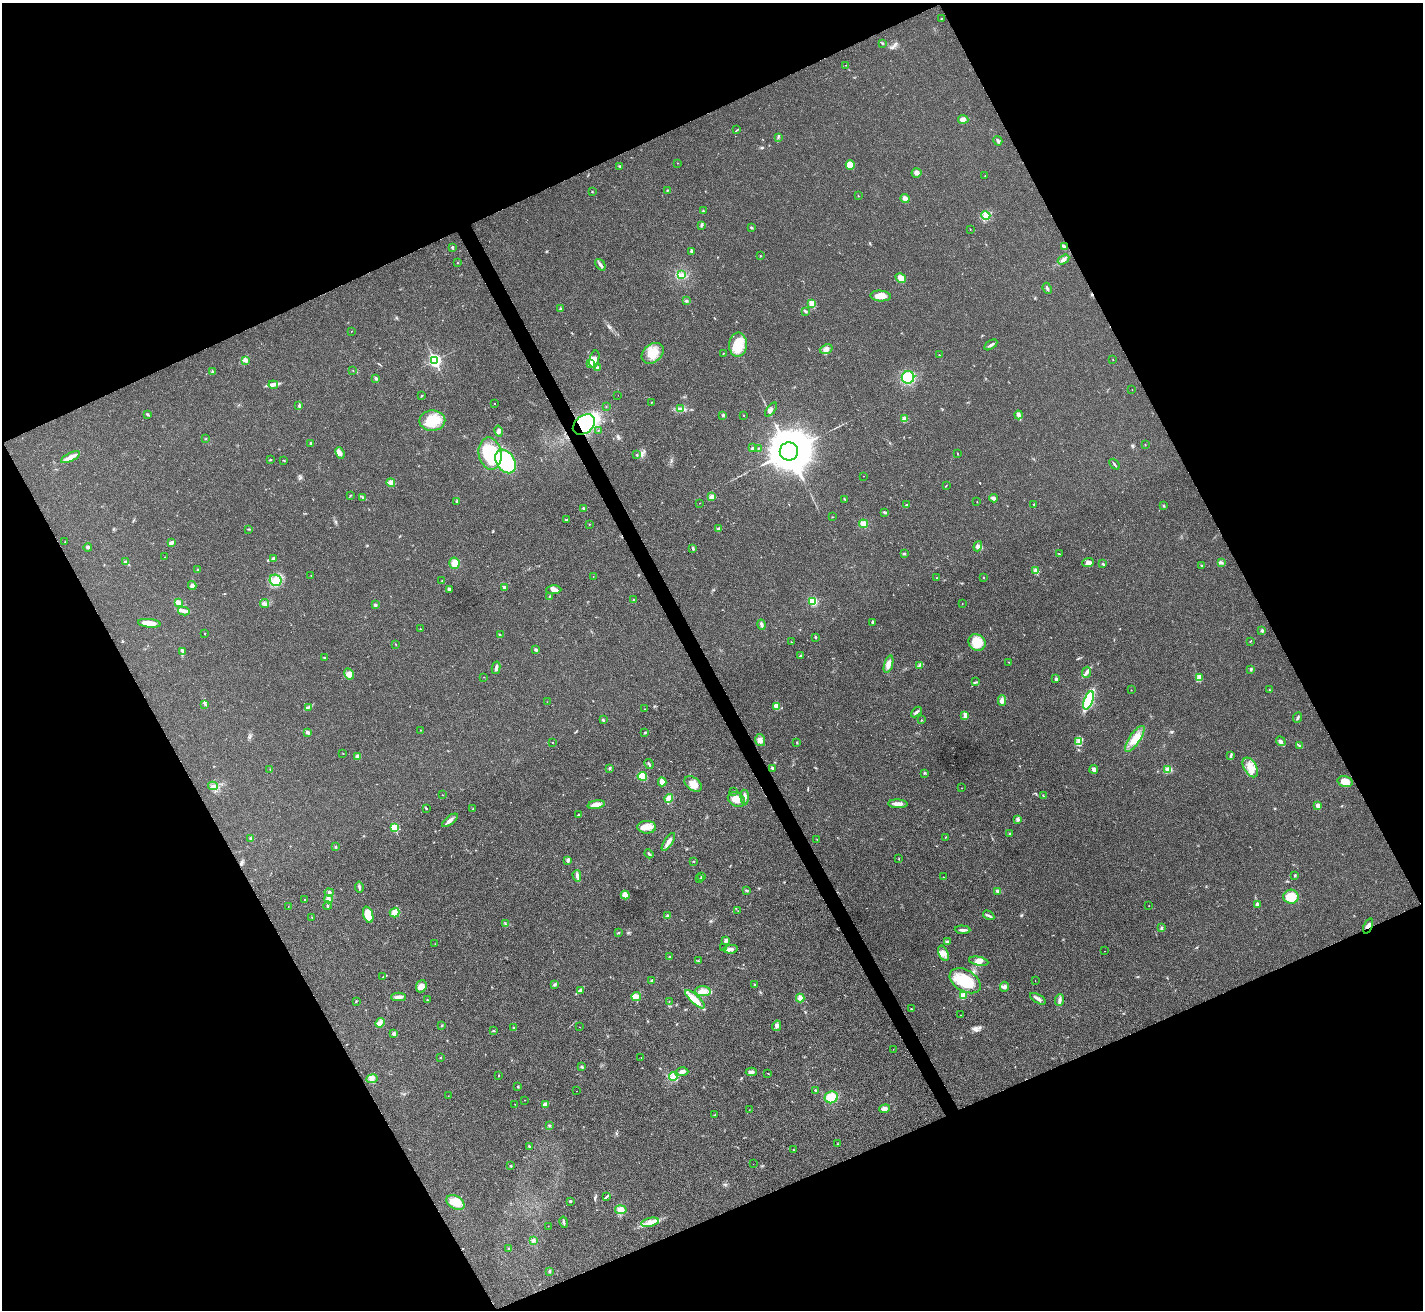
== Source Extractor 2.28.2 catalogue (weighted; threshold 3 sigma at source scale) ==
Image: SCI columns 6-5687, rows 290-5521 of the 5689 x 5677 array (HDU 1 of 3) = the unmasked area's bounding box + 8 px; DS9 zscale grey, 4 x 4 block average (1 PNG px = mean of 4 x 4 image px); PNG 1425 x 1312 px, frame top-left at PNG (2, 3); each listed source drawn as its Kron ellipse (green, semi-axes under 4 px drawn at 4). Shown black and unused: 45% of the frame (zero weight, under 3 of 4 exposures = <1% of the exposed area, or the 3 px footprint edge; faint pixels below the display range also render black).
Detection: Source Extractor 2.28.2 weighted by HDU 2 'WHT'. Background 0.0208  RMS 0.0055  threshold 0.0248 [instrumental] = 3 sigma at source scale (4.5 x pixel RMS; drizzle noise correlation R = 1.50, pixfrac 1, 0.05/0.05 arcsec/px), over >= 5 px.
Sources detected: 353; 2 cosmic-ray / hot-pixel residue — neither listed nor drawn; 1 coinciding with a brighter row at this scale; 8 inside a brighter listed object's ellipse — not listed separately; the other 342 listed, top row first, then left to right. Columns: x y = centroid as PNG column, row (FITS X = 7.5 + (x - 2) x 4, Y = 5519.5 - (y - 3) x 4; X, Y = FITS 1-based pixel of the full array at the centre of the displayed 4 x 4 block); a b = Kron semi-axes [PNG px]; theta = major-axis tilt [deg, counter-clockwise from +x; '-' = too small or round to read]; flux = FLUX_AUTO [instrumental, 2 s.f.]
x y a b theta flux
941 19 2 2 - 1.7
882 43 2 2 - 2.4
846 65 2 2 - 1
963 119 5 4 - 14
737 130 4 2 - 2.2
778 137 2 2 - 1.5
998 141 5 2 - 6
677 163 2 2 - 0.93
850 165 5 4 - 27
620 166 3 2 - 3
916 173 5 4 - 12
985 176 2 2 - 0.86
667 191 3 2 - 2.6
592 192 2 2 - 2
858 196 2 2 - 1
905 199 4 4 - 15
703 211 2 2 - 2.2
986 216 5 3 - 9.8
701 225 4 2 - 3.2
751 227 3 2 - 3.7
970 229 2 2 - 1.1
452 247 4 2 - 2.6
1064 247 4 3 - 5.6
691 251 4 2 - 7.1
760 256 2 2 - 1.4
1063 259 6 3 33 10
457 263 2 2 - 1.2
600 265 6 2 -52 7.5
682 275 2 2 - 2.1
901 278 5 3 - 29
1047 288 6 2 -65 7.2
881 296 10 5 -4 28
686 301 3 2 - 4.2
812 304 2 2 - 99
560 309 3 2 - 3.4
805 311 4 2 - 3.9
352 331 2 2 - 0.72
738 345 12 9 84 60
991 345 7 2 33 7.7
826 349 6 4 20 14
653 353 12 9 40 52
723 353 2 2 - 1.3
939 355 2 2 - 1.6
594 359 9 4 77 19
245 360 3 3 - 7.9
435 360 3 2 - 640
1113 360 2 2 - 1.2
591 363 4 3 - 20
597 367 4 2 - 5.2
353 370 2 2 - 2
213 372 4 2 - 2.5
908 377 6 6 - 100
376 378 3 2 - 4.3
273 385 5 3 - 7.9
1132 389 2 2 - 1.3
618 395 2 2 - 0.58
421 396 2 2 - 1.6
652 402 2 2 - 1.3
495 404 2 2 - 2.2
299 406 2 2 - 2
606 406 2 2 - 1.3
680 409 3 2 - 3.6
771 410 8 2 54 7.9
147 414 4 2 - 4.4
723 415 2 2 - 4.8
743 415 2 2 - 1.3
1019 415 4 3 - 7.1
904 419 3 3 - 12
432 421 13 10 1 67
584 425 12 8 37 280
499 431 6 3 -76 7.4
598 431 2 2 - 1.1
206 439 2 2 - 1.3
311 443 2 2 - 10
1145 445 3 2 - 1.1
752 448 4 2 - 3.2
758 448 2 2 - 1.6
789 451 9 9 - 13000
340 453 6 4 -68 10
957 453 2 2 - 1.1
490 454 16 11 -78 230
637 455 2 2 - 2.1
71 457 10 3 26 25
270 459 2 2 - 1.6
284 461 2 2 - 1.4
506 461 13 9 -56 250
1114 464 6 2 -51 4.4
863 476 2 2 - 0.76
391 483 4 3 - 12
946 486 3 2 - 1.8
351 495 2 2 - 1.4
712 497 3 3 - 16
363 498 2 2 - 1.8
993 498 4 3 - 6.8
845 499 2 2 - 2
456 501 3 2 - 2.6
977 502 2 2 - 1.1
700 503 2 2 - 0.86
1034 504 2 2 - 1.8
907 505 3 2 - 5.6
1164 506 3 2 - 2.5
584 508 3 2 - 3.9
885 512 4 2 - 4.8
832 517 2 2 - 1.3
566 520 2 2 - 6.7
589 524 2 2 - 1.2
863 524 4 4 - 22
249 529 3 2 - 2.5
719 529 4 3 - 6.5
65 542 2 2 - 1.2
171 542 4 3 - 6
978 546 5 4 - 12
88 547 4 2 - 4.5
693 548 3 2 - 4.7
904 553 2 2 - 4.7
1059 554 3 2 - 1.8
165 557 2 2 - 1.9
273 558 3 2 - 7.2
125 562 4 2 - 3.4
1088 562 6 4 21 13
454 563 5 5 - 28
1221 563 3 2 - 4.3
1103 564 3 2 - 3.2
1201 565 2 2 - 1.9
198 569 3 2 - 2.9
1036 571 2 2 - 65
311 575 2 2 - 0.8
593 577 2 2 - 0.68
983 577 3 2 - 1.4
937 578 2 2 - 2.6
276 580 6 5 - 31
442 581 2 2 - 2.2
192 586 4 3 - 10
504 587 3 2 - 6.4
449 589 4 3 - 7.7
554 590 7 4 2 13
549 597 3 2 - 2.1
633 599 2 2 - 1.6
813 601 4 3 - 81
178 603 4 3 - 11
962 603 2 2 - 0.64
265 604 4 2 - 6
375 605 3 3 - 4.9
184 611 6 3 -12 12
872 622 4 2 - 4.1
149 623 11 4 -6 39
762 625 5 3 - 6.8
420 629 2 2 - 3.2
1262 631 3 3 - 6.1
205 633 2 2 - 1.6
500 634 2 2 - 1.4
815 637 3 2 - 2.5
1250 641 2 2 - 1.9
791 642 2 2 - 0.92
977 642 9 7 -38 65
395 644 2 2 - 1.1
536 650 2 2 - 16
182 652 3 2 - 3.6
800 656 4 2 - 2.8
325 658 3 2 - 2
1009 662 2 2 - 1.1
888 664 9 3 72 19
919 665 3 2 - 3.8
496 668 6 2 78 10
1251 669 2 2 - 4.1
1087 672 5 3 - 9
349 674 6 4 -60 13
484 677 2 2 - 0.8
1199 677 3 2 - 1.7
1056 679 2 2 - 14
975 682 4 2 - 3.4
1131 690 2 2 - 1
1269 690 2 2 - 1.5
1089 700 10 4 70 170
1002 701 5 4 - 17
547 702 2 2 - 0.72
205 704 2 2 - 1.2
777 706 4 3 - 26
308 707 4 2 - 5.5
645 709 2 2 - 0.87
916 712 6 2 43 6.7
965 716 3 2 - 1.9
1298 717 5 2 - 5.8
603 720 3 2 - 3.4
922 720 2 2 - 1.3
421 730 2 2 - 0.98
307 732 2 2 - 23
645 733 3 2 - 3.1
1135 739 15 5 55 48
760 740 6 5 - 14
1078 741 4 3 - 7.6
1281 741 5 4 - 9.1
552 742 2 2 - 2
797 742 2 2 - 1.3
1299 746 2 2 - 1.9
343 753 2 2 - 1.1
1231 755 3 2 - 4
358 756 3 3 - 10
649 764 5 2 - 4
1250 767 11 6 -59 36
609 768 3 2 - 3.6
772 768 3 2 - 5.7
270 769 2 2 - 1.2
1094 769 4 3 - 12
1168 770 3 2 - 15
924 773 2 2 - 1.8
642 776 4 4 - 45
662 782 4 3 - 22
1345 782 7 5 -15 33
693 784 10 6 -36 29
213 786 5 3 - 7.5
962 788 2 2 - 0.76
734 792 2 2 - 1.8
442 795 2 2 - 1.1
1043 796 3 2 - 2.1
745 797 7 2 -84 9.4
669 799 5 4 - 27
736 799 9 7 -27 30
898 804 10 3 -2 15
596 805 9 4 10 22
1318 805 2 2 - 39
426 808 2 2 - 2.5
473 809 2 2 - 1.3
579 814 3 2 - 2.4
1018 819 4 3 - 5.1
450 820 9 3 38 16
647 827 9 6 -1 28
394 828 2 2 - 170
1010 834 2 2 - 10
946 837 2 2 - 1.3
251 839 2 2 - 24
817 839 2 2 - 0.95
668 842 10 4 58 16
336 847 2 2 - 2.6
649 854 4 2 - 4.1
899 859 2 2 - 1.3
568 860 3 3 - 4.9
693 861 2 2 - 1.3
1295 875 3 2 - 3.4
577 876 6 2 -75 7.1
701 876 2 2 - 1.4
943 877 2 2 - 0.82
700 879 2 2 - 0.95
359 887 5 3 - 6.5
747 890 4 2 - 3.1
998 891 4 3 - 5.7
329 892 4 2 - 4.1
625 895 4 4 - 22
1291 897 7 7 - 54
328 899 4 3 - 14
305 900 2 2 - 1.1
1257 904 4 3 - 8.5
327 906 4 2 - 3.5
1149 906 2 2 - 0.74
288 907 2 2 - 0.81
738 911 2 2 - 0.71
395 913 5 4 - 19
368 915 8 4 -71 67
989 915 6 2 -30 6.1
668 916 3 2 - 10
312 917 2 2 - 1.2
506 924 3 2 - 2.3
1368 926 8 4 68 14
1161 928 4 2 - 3.6
962 930 8 2 -3 8.7
618 933 2 2 - 1
726 941 3 2 - 13
947 942 4 3 - 4.5
435 944 2 2 - 0.74
724 947 2 2 - 1.7
730 949 7 3 5 11
1105 951 2 2 - 0.74
943 953 8 4 -64 18
670 957 2 2 - 3.6
698 961 3 2 - 2.2
979 961 10 4 -11 17
383 977 2 2 - 1.2
652 980 4 2 - 3.2
1035 980 2 2 - 0.85
965 981 17 10 -30 120
555 984 3 2 - 5.4
754 985 2 2 - 8.6
421 986 6 5 - 23
1005 987 5 4 - 8.9
580 990 4 3 - 6.7
703 991 8 5 -4 23
963 996 4 3 - 18
398 997 7 3 1 14
636 997 5 4 - 11
800 998 4 4 - 13
695 999 12 4 -42 29
1038 999 9 3 -29 11
427 1000 3 2 - 2.4
1059 1000 6 3 84 10
356 1001 2 2 - 2.2
669 1001 2 2 - 1.1
911 1009 2 2 - 1.9
960 1015 2 2 - 3.8
380 1023 5 3 - 14
442 1025 2 2 - 2.5
777 1026 5 4 - 9
513 1027 2 2 - 1.5
580 1027 2 2 - 0.77
493 1031 3 2 - 2.6
394 1034 3 3 - 9.1
893 1049 2 2 - 0.47
440 1057 2 2 - 4.2
641 1057 2 2 - 1.8
581 1066 3 2 - 2.7
682 1072 6 3 0 10
751 1072 5 3 - 10
768 1073 2 2 - 1.4
499 1075 2 2 - 2.1
673 1077 4 3 - 11
372 1079 6 3 9 10
518 1087 2 2 - 2.5
815 1090 2 2 - 3.3
577 1091 2 2 - 0.59
448 1096 2 2 - 0.76
831 1097 7 6 - 46
525 1100 2 2 - 0.95
515 1104 2 2 - 0.72
545 1104 3 3 - 5.4
885 1109 5 4 - 14
749 1110 2 2 - 0.89
715 1115 2 2 - 1.3
549 1126 2 2 - 1.6
837 1144 2 2 - 1.1
529 1147 4 2 - 3.3
793 1150 2 2 - 1.4
753 1164 2 2 - 0.6
511 1166 2 2 - 3.9
606 1197 4 2 - 3.6
570 1201 2 2 - 3.9
455 1202 10 6 -31 47
621 1210 6 4 -12 23
564 1222 6 2 -79 5.1
650 1222 9 4 13 19
548 1226 2 2 - 0.63
533 1240 3 3 - 7.6
509 1249 2 2 - 2.2
549 1271 3 2 - 3.4
Overlapping masked pixels (flux is a lower limit): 2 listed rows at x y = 584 425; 1368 926
Diffuse or blended objects may show on this block-average render without a row.